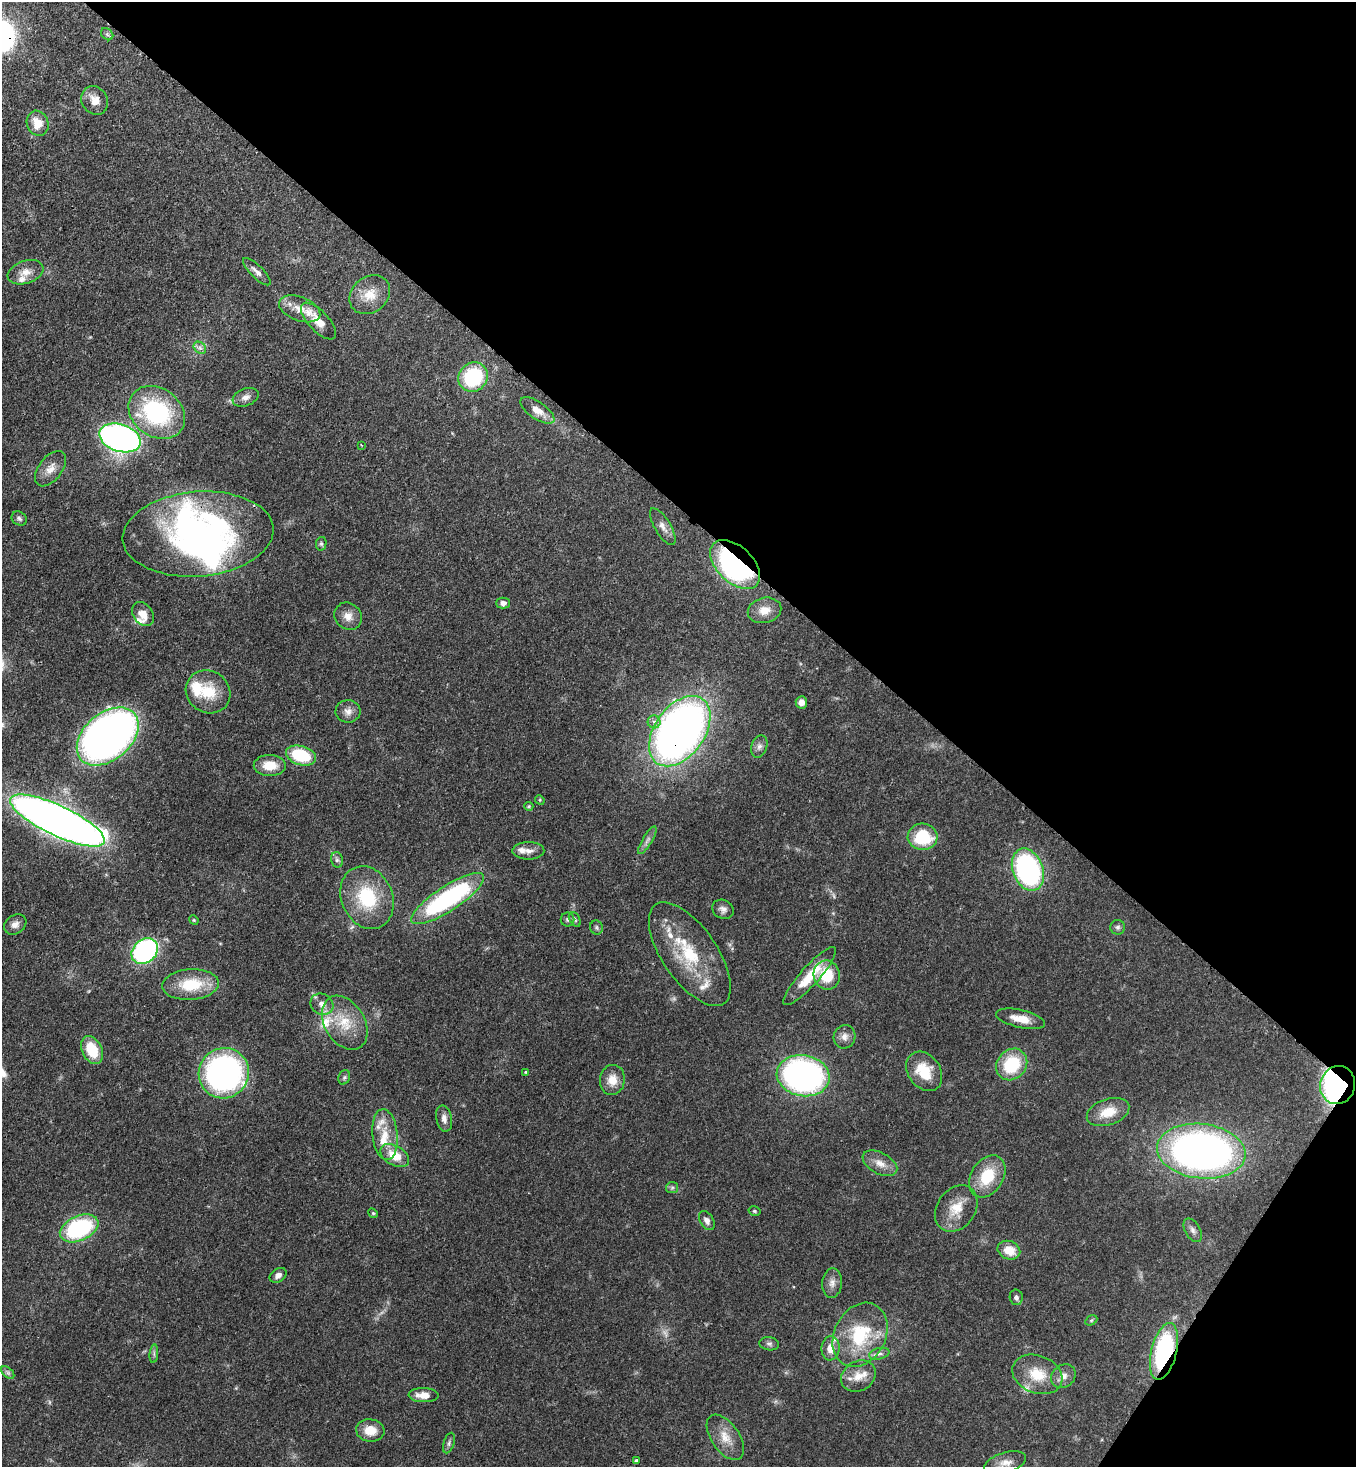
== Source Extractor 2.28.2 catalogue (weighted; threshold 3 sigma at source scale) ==
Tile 8 of 4 x 4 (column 4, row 2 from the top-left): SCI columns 4286-5639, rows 2991-4455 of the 6003 x 5981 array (HDU 1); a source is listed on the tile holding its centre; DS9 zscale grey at full resolution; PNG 1358 x 1469 px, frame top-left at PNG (2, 2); each listed source drawn as its Kron ellipse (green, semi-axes under 4 px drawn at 4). Shown black and unused: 37% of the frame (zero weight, under 3 of 4 exposures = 7% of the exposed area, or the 3 px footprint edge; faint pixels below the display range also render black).
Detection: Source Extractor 2.28.2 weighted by HDU 2 'WHT'; one run over the whole footprint, this tile lists its part. Background 0.0852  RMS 0.0039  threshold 0.0175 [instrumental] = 3 sigma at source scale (4.5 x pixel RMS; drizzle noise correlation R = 1.50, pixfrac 1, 0.05/0.05 arcsec/px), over >= 5 px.
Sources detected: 121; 3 too faint to see at this stretch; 2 inside a brighter object's white glare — neither listed nor drawn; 12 inside a brighter listed object's ellipse — not listed separately; the other 104 listed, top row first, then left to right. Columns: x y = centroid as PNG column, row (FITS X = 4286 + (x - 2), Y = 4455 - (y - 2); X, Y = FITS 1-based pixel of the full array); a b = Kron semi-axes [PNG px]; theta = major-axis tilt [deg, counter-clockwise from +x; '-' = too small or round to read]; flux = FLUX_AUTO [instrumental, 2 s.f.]
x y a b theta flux
107 34 7 5 -44 0.83
95 100 15 12 -60 4.4
38 123 13 10 -70 6.2
26 272 18 11 19 4.2
257 272 18 6 -44 2.3
370 295 22 17 40 7.5
300 309 21 12 -21 6.1
318 321 23 10 -47 5.8
200 348 7 5 -43 1.2
473 377 15 14 - 28
246 397 13 8 21 2.2
537 410 20 8 -34 4.8
157 412 30 24 -37 44
120 438 21 13 -18 180
361 445 3 2 - 0.31
50 469 20 11 52 4.4
19 519 8 6 -32 1.1
663 527 21 8 -59 2.9
198 534 76 42 5 130
321 544 7 5 77 0.78
735 565 30 18 -44 86
503 603 6 5 - 1.5
764 610 17 12 13 4.7
143 614 13 9 -55 4.4
348 616 14 13 - 3.7
208 692 23 20 -36 12
801 702 6 5 - 2.3
348 711 12 11 - 2.7
654 722 6 6 - 1.4
680 731 39 25 55 290
108 736 35 23 41 250
759 746 11 7 72 1.8
301 755 15 9 -17 20
270 765 16 10 -1 6.8
540 800 5 4 - 0.39
529 806 5 4 - 0.49
57 821 52 15 -25 450
922 837 15 13 -3 18
647 840 16 5 59 1.7
528 851 16 9 0 2.6
337 860 8 6 -76 1
1028 870 22 15 -69 78
367 898 32 25 -67 23
448 899 43 12 33 64
723 909 11 9 -27 1.9
568 919 7 7 - 0.98
575 919 8 5 -59 0.83
194 920 5 4 - 0.46
15 924 12 9 33 2.5
1118 927 7 7 - 1
596 928 7 6 - 0.8
145 951 14 11 42 72
690 954 60 27 -55 27
827 975 14 13 - 12
810 976 38 9 48 11
191 985 28 15 4 16
322 1004 12 10 -30 3.2
1021 1019 25 9 -13 5.9
345 1023 29 20 -59 13
845 1037 12 10 68 2.5
92 1050 15 9 -63 12
1012 1064 17 14 48 20
924 1071 21 16 -54 12
525 1072 3 3 - 0.35
224 1073 25 25 - 120
803 1076 26 20 -10 130
344 1077 7 5 69 0.83
612 1080 15 12 82 5
1338 1085 19 17 71 110
1108 1112 22 13 19 8.3
444 1119 13 8 -79 2.3
385 1135 25 12 -84 8.5
1201 1151 44 27 -6 220
395 1155 15 9 -30 7.7
880 1163 19 10 -28 4.2
987 1176 23 16 58 14
672 1188 6 5 - 0.75
956 1208 25 19 55 8.4
754 1211 6 4 -16 0.54
373 1213 5 4 - 0.48
707 1221 10 6 -58 1.9
79 1228 20 12 24 43
1193 1230 13 7 -60 1.7
1009 1250 11 9 -22 6.3
278 1275 9 6 34 1.8
832 1283 15 10 85 2.7
1016 1297 8 6 -80 1.2
1091 1320 6 4 30 0.57
860 1335 34 25 63 25
769 1344 10 6 -8 1.2
830 1348 12 9 82 4.4
1164 1351 29 12 76 52
154 1354 9 3 85 0.9
879 1354 10 5 13 1.4
8 1372 8 5 -44 0.91
1037 1374 26 19 -21 12
858 1376 18 14 31 6.1
1063 1376 13 11 41 3
424 1395 15 7 -2 4.5
370 1430 14 11 -8 6.5
725 1437 26 14 -55 6.7
449 1443 10 5 72 1
636 1461 4 4 - 0.72
1005 1463 21 10 17 3.5
Overlapping masked pixels (flux is a lower limit): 4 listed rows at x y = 735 565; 680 731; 1338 1085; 1164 1351
Isophote crosses this tile's border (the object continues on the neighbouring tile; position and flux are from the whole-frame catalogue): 1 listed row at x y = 1005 1463